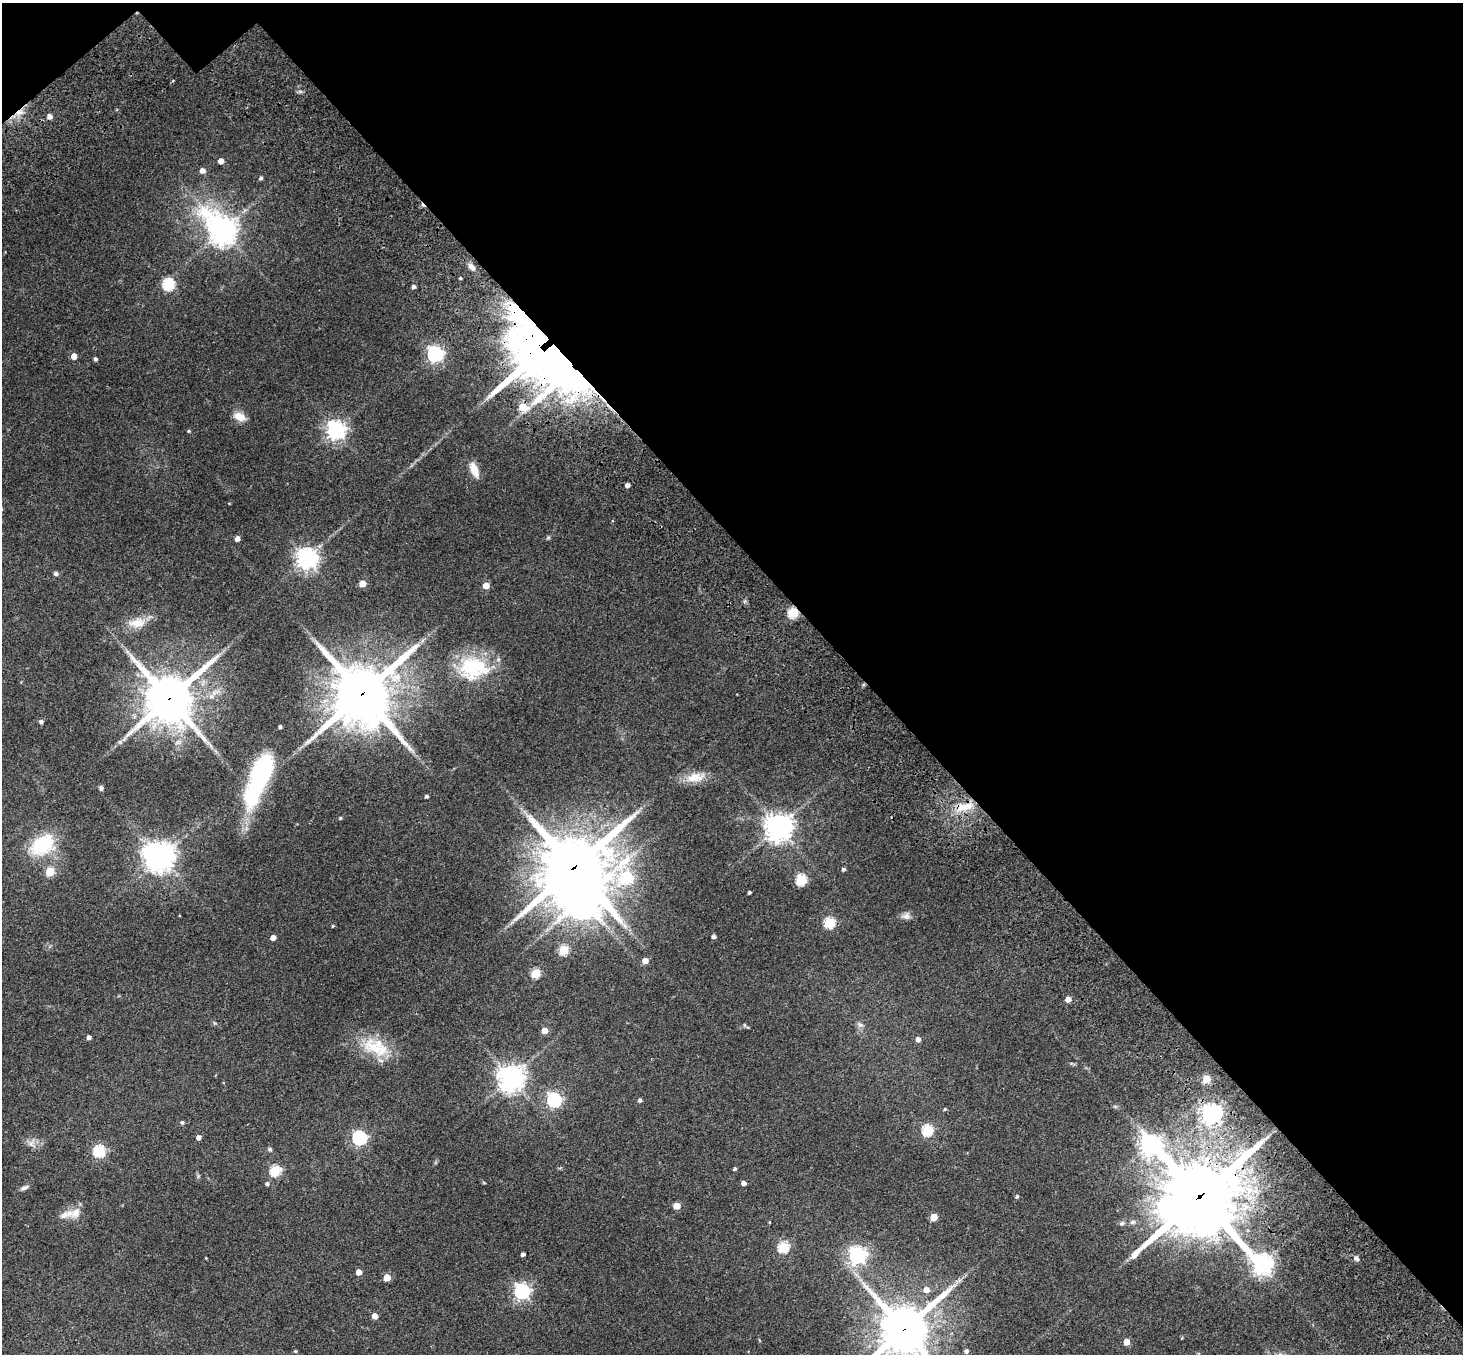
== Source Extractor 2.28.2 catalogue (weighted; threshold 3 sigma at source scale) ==
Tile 3 of 4 x 4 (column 3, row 1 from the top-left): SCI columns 3105-4565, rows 4525-5876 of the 6205 x 6204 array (HDU 1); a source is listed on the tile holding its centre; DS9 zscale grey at full resolution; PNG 1465 x 1356 px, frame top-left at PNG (2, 3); no overlay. Shown black and unused: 42% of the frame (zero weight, under 3 of 4 exposures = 9% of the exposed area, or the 3 px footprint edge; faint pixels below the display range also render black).
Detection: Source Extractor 2.28.2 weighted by HDU 2 'WHT'; one run over the whole footprint, this tile lists its part. Background 0.0446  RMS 0.0054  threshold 0.0243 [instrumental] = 3 sigma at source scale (4.5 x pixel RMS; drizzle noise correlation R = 1.50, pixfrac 1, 0.05/0.05 arcsec/px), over >= 5 px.
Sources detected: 110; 5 inside a brighter object's white glare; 2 cosmic-ray / hot-pixel residue — not listed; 3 inside a brighter listed object's ellipse — not listed separately; the other 100 listed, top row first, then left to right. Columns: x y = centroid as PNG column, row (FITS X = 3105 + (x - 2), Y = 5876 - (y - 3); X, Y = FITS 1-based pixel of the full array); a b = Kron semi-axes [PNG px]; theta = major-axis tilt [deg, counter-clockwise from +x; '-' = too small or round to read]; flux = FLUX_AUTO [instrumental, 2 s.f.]
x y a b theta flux
49 116 4 4 - 3
221 161 4 4 - 4.2
202 170 5 5 - 3.4
261 178 5 4 - 1
223 230 12 9 -47 600
472 267 10 5 -41 2.1
460 278 3 3 - 0.55
168 284 6 6 - 57
414 287 4 4 - 1.4
435 354 6 6 - 150
74 356 5 4 - 4.9
95 359 4 4 - 1
570 369 73 31 -40 410
523 407 6 5 - 13
239 416 14 8 -22 5.4
336 430 7 7 - 250
189 431 4 3 - 0.56
474 470 17 8 -69 6.1
627 485 4 4 - 2.1
237 538 4 4 - 2.6
307 558 7 7 - 330
56 573 5 4 - 1.4
362 584 5 5 - 8.6
486 586 5 5 - 5.8
793 613 5 5 - 38
137 623 22 11 4 8.1
473 668 40 30 2 34
362 694 20 18 54 3300
169 699 17 16 - 1800
41 722 5 4 - 1.3
120 742 6 4 -19 0.74
262 772 54 17 66 70
695 777 26 12 10 8.1
101 788 6 4 -76 1.1
427 796 4 3 - 0.95
964 807 27 10 12 10
340 818 4 4 - 0.65
778 827 9 9 - 520
42 845 27 19 33 27
162 857 9 7 72 480
574 868 23 17 35 4000
843 869 4 4 - 1
50 872 5 5 - 21
626 878 21 16 -58 49
801 880 5 5 - 42
749 892 3 3 - 0.91
582 899 15 12 -1 1100
906 916 10 9 - 2.1
829 922 5 5 - 39
333 926 4 3 - 0.44
714 936 4 4 - 1.6
273 938 4 4 - 3.4
564 950 5 5 - 28
645 961 4 4 - 5.1
536 973 5 5 - 24
1068 999 5 4 - 4
860 1025 8 6 -21 1.5
545 1031 4 4 - 5.6
89 1037 4 4 - 2
918 1039 5 5 - 2.4
376 1047 39 21 -21 20
511 1077 8 8 - 490
1206 1079 5 5 - 17
554 1100 6 6 - 98
640 1100 4 4 - 1.1
945 1109 4 4 - 0.66
1211 1113 7 7 - 280
182 1122 4 4 - 0.95
927 1130 5 5 - 39
198 1137 4 4 - 2
359 1138 6 6 - 98
31 1144 8 7 - 2.3
1150 1145 9 7 -41 310
270 1149 6 5 - 0.98
99 1151 6 5 - 53
735 1169 4 4 - 0.85
275 1171 5 5 - 36
744 1183 4 4 - 2.2
267 1184 5 4 - 1.2
24 1188 10 5 24 1.5
1200 1196 30 24 37 3800
1017 1197 4 4 - 0.81
677 1206 5 5 - 8.3
75 1213 16 11 37 5
934 1217 5 5 - 11
1133 1222 8 5 3 1.5
783 1247 5 5 - 39
523 1254 4 3 - 1.4
857 1255 6 6 - 200
1356 1258 7 6 - 1.6
1262 1264 9 7 -43 330
359 1272 5 4 - 3.9
387 1277 5 5 - 8.9
926 1290 6 6 - 3.8
522 1291 6 6 - 150
375 1316 4 4 - 4.4
904 1329 17 16 - 2100
1126 1342 4 4 - 6.1
295 1351 4 4 - 0.56
966 1351 5 4 - 1.7
Overlapping masked pixels (flux is a lower limit): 8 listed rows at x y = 570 369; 793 613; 362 694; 169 699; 964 807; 574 868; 1200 1196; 904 1329
Isophote crosses this tile's border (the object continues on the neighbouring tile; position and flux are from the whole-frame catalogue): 1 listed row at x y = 904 1329